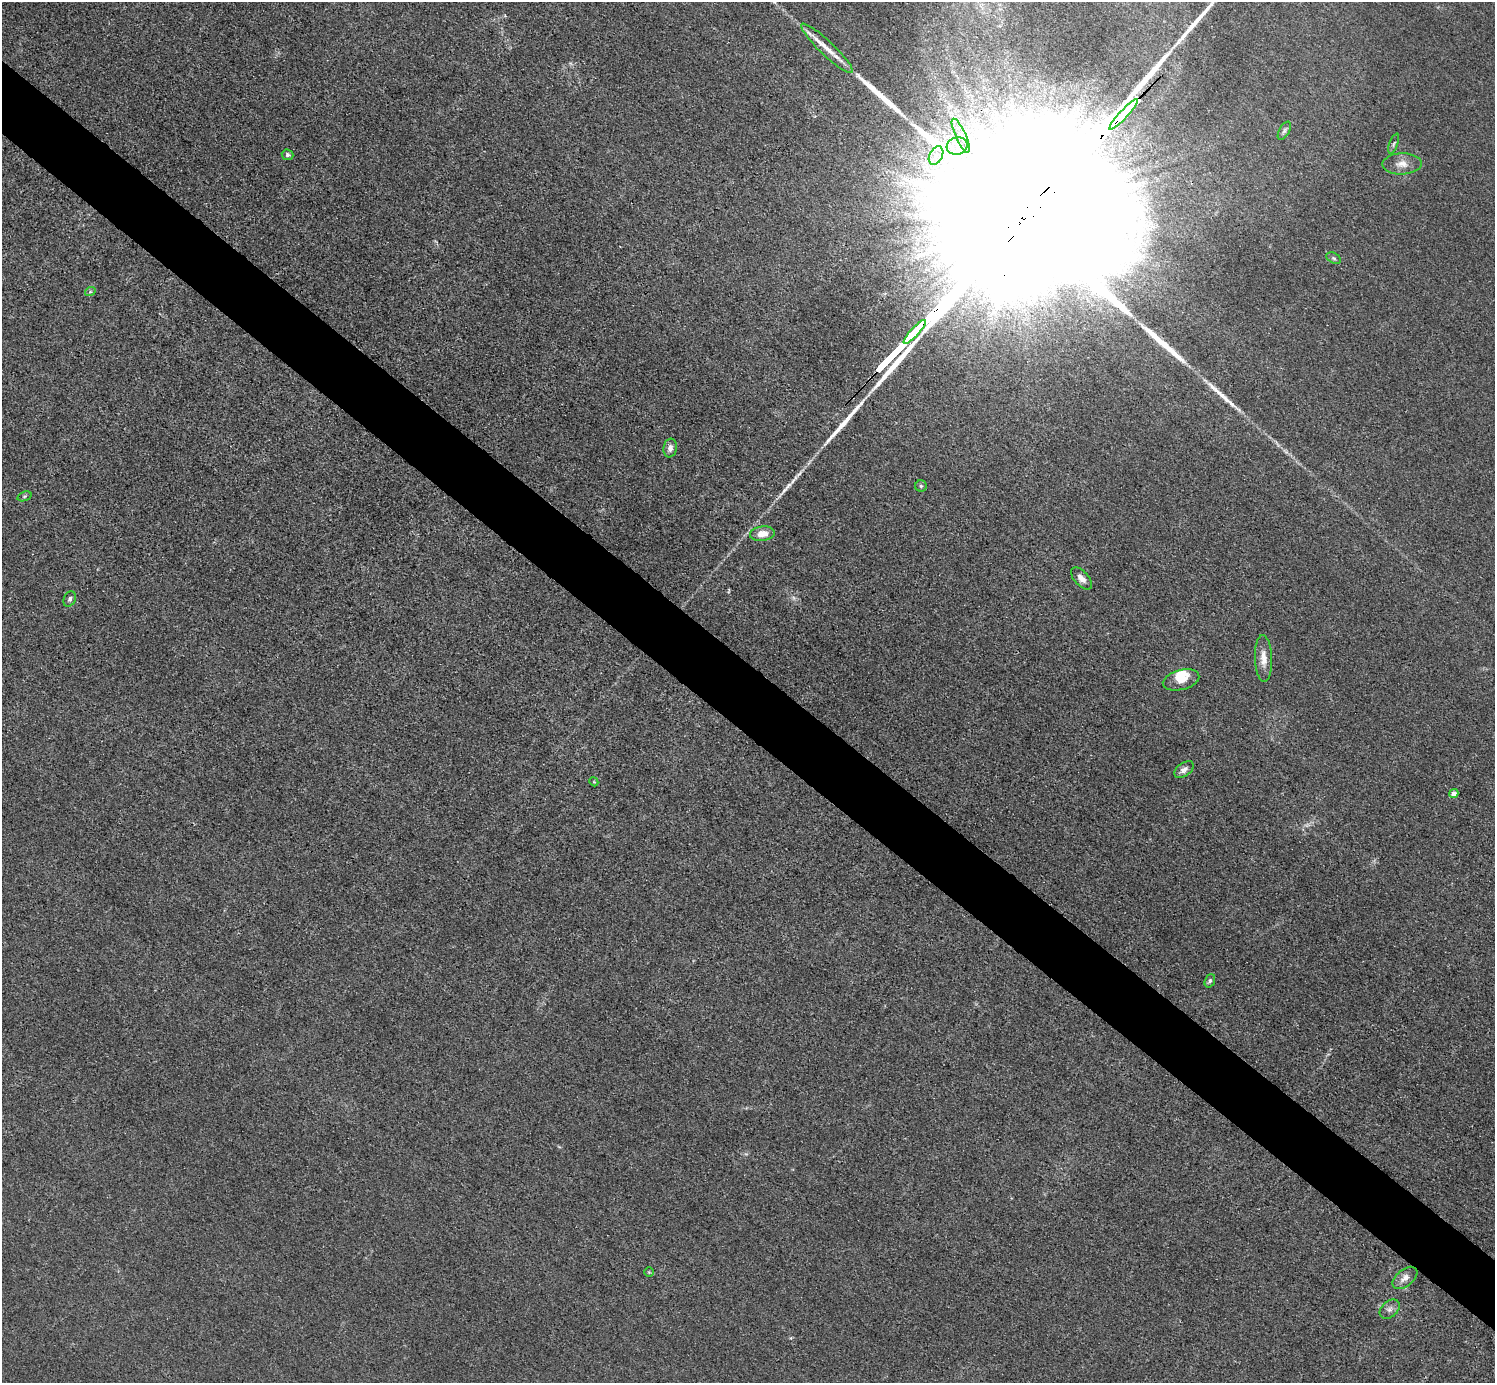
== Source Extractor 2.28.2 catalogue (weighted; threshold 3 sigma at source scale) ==
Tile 11 of 4 x 4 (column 3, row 3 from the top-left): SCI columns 2987-4479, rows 1679-3059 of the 5974 x 5976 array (HDU 1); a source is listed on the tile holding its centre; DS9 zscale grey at full resolution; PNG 1497 x 1385 px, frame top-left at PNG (2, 2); each listed source drawn as its Kron ellipse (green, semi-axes under 4 px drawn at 4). Shown black and unused: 5% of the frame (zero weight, under 3 of 4 exposures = <1% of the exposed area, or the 3 px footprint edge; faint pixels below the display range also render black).
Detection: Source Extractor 2.28.2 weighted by HDU 2 'WHT'; one run over the whole footprint, this tile lists its part. Background 0.016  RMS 0.0044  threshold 0.0197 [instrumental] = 3 sigma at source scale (4.5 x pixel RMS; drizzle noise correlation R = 1.50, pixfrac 1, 0.05/0.05 arcsec/px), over >= 5 px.
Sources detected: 37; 1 too faint to see at this stretch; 2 inside a brighter object's white glare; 5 long thin detections or spike segments (spike, bleed or trail) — neither listed nor drawn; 2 inside a brighter listed object's ellipse — not listed separately; the other 27 listed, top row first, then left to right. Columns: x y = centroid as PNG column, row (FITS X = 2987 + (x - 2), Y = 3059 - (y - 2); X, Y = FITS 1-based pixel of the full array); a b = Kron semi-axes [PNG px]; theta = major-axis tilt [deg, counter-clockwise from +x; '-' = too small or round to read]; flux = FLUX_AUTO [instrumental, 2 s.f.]
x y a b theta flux
827 48 35 7 -44 6.9
1124 114 20 3 47 5200
1284 131 10 5 61 1.1
961 136 18 5 -66 3.7
1394 144 10 4 70 0.83
957 146 10 8 10 4
287 155 6 5 - 1
936 156 10 6 63 3.2
1402 164 19 10 1 4.5
1334 258 8 5 -28 0.87
90 292 5 3 - 0.53
915 332 16 3 47 3300
670 448 9 6 81 2.2
921 486 5 5 - 0.8
24 496 7 4 20 0.75
762 534 12 7 6 5.5
1081 578 13 7 -47 2.9
70 599 8 6 66 1.2
1263 658 23 8 -88 4.9
1181 680 18 10 14 5
1184 770 11 6 35 2
594 782 5 3 - 0.38
1454 794 5 4 - 2.7
1210 981 7 5 69 0.91
649 1272 5 5 - 0.53
1405 1278 14 8 39 3.5
1390 1309 11 8 42 2.1
Overlapping masked pixels (flux is a lower limit): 1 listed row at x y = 1124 114